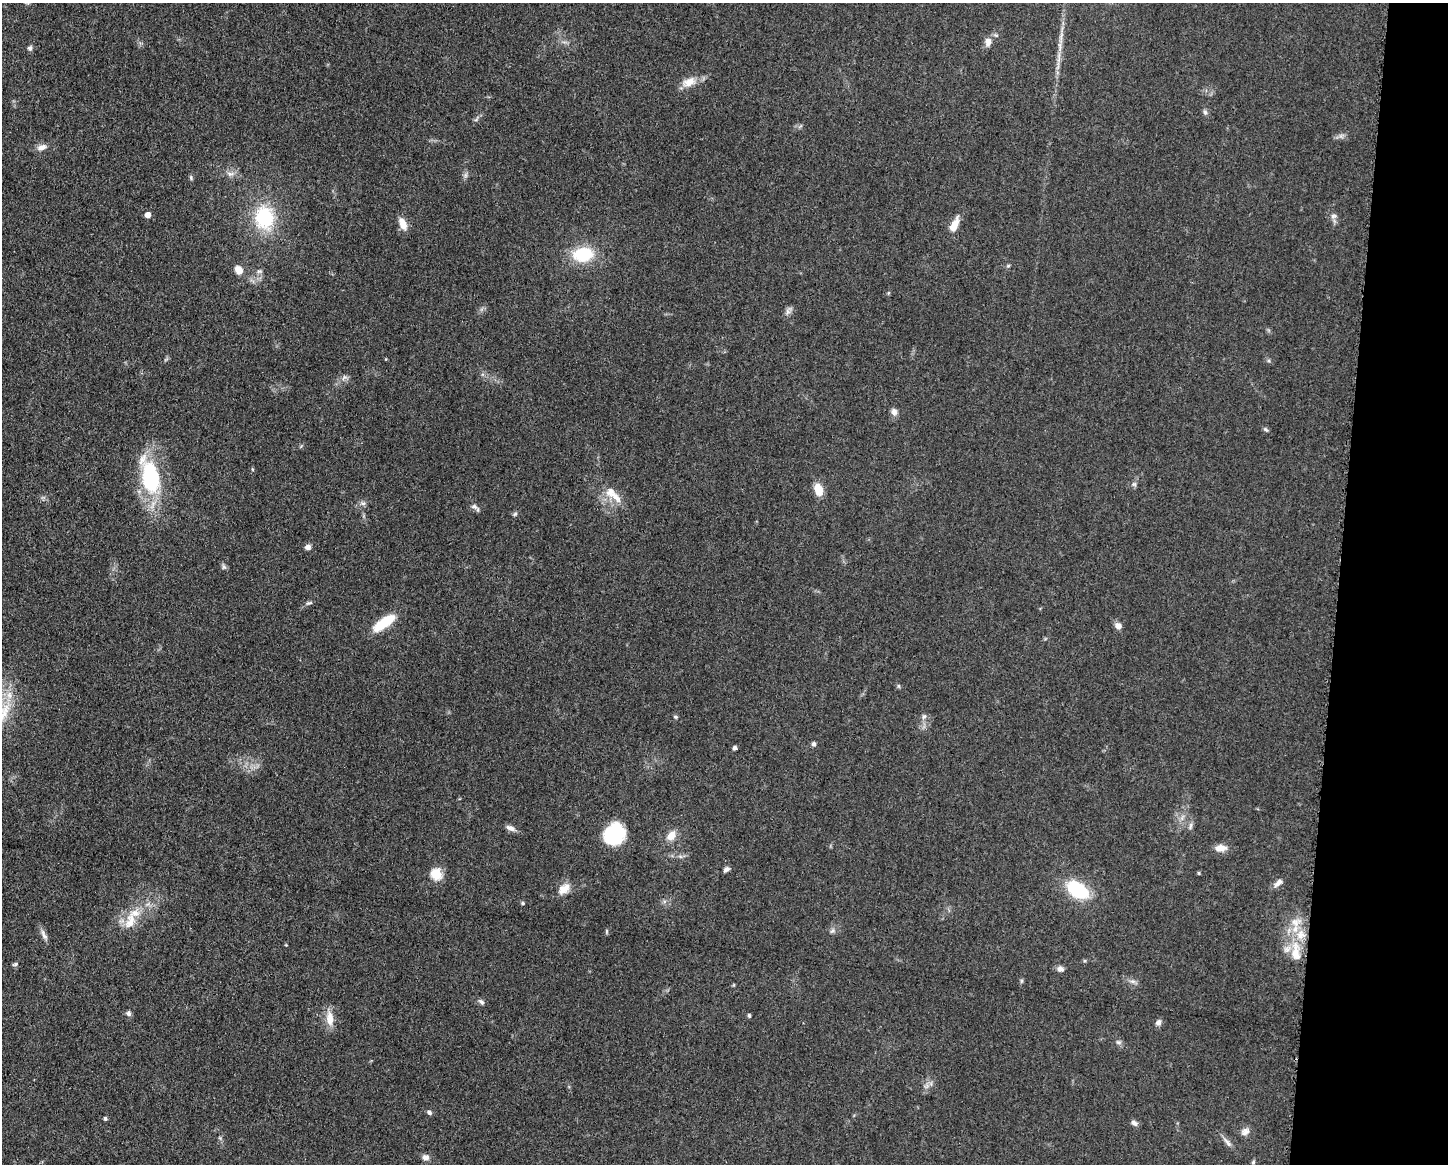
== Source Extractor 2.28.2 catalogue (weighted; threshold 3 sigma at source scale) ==
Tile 6 of 3 x 4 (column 3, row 2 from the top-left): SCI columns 3124-4569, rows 2329-3490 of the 4681 x 4654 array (HDU 1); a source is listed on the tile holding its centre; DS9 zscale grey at full resolution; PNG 1450 x 1166 px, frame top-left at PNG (2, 3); no overlay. Shown black and unused: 8% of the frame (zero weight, under 3 of 5 exposures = <1% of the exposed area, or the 3 px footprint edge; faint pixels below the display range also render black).
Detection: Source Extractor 2.28.2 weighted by HDU 2 'WHT'; one run over the whole footprint, this tile lists its part. Background 0.0619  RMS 0.0058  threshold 0.0261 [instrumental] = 3 sigma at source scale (4.5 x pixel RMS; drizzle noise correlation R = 1.50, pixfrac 1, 0.05/0.05 arcsec/px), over >= 5 px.
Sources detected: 75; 3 inside a brighter listed object's ellipse — not listed separately; the other 72 listed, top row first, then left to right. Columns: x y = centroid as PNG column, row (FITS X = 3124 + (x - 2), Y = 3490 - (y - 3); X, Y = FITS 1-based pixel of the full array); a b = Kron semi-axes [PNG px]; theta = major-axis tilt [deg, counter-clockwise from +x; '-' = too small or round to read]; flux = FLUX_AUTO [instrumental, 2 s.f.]
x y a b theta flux
988 42 12 8 82 3.4
1060 46 18 4 -83 3
30 48 7 6 - 1.4
689 82 20 12 24 7
1205 112 7 4 -46 1.2
42 147 13 8 18 3.5
230 174 11 6 -4 2.6
465 175 7 5 89 1.4
191 177 7 5 -72 0.95
148 215 5 5 - 3.8
1333 216 8 6 3 1.8
264 218 24 19 -83 38
403 224 14 8 -70 5.9
954 225 19 8 65 6.8
583 254 15 11 7 33
1008 266 6 4 1 0.76
238 270 11 8 -53 4.6
788 311 9 6 -88 1.9
344 377 9 4 58 1.4
894 412 9 7 -80 2.9
1265 429 7 4 -43 0.98
150 477 41 19 -77 56
1134 484 7 5 42 1.2
818 489 13 8 -71 8.6
613 495 32 11 -42 9.6
363 503 8 6 -2 1.7
474 506 10 7 -28 2.1
515 514 6 5 - 0.97
308 547 6 6 - 2.6
224 567 7 6 - 1.3
309 603 9 4 17 1.2
384 623 27 9 36 18
1118 626 8 7 - 3.3
898 686 6 4 -89 0.77
924 716 8 5 53 1.5
675 717 6 4 -21 0.8
813 744 6 6 - 1.3
735 748 5 4 - 1.3
1190 826 11 4 84 1.5
510 828 13 7 -21 2.8
614 834 22 19 53 33
671 836 12 8 52 6
1220 848 15 9 1 4.9
726 869 7 5 32 1.8
1199 873 5 3 - 0.58
436 874 6 6 - 37
1278 883 13 6 43 3
564 889 17 11 41 6.3
1078 890 20 12 -38 39
523 903 5 4 - 0.75
130 921 25 14 71 12
606 931 6 4 90 0.74
832 931 8 4 54 1.3
44 935 16 6 -63 2.7
1296 952 31 12 -87 15
15 964 8 4 25 1.1
1060 969 9 6 -9 2.3
1021 981 6 4 71 0.78
1133 981 9 4 -8 1.6
481 1002 8 5 -41 1.5
129 1013 7 6 - 1.7
749 1016 4 4 - 1
330 1019 20 10 -88 7
1158 1022 8 7 - 1.9
1118 1042 7 6 - 1.4
429 1112 6 5 - 1.4
105 1118 5 4 - 0.91
1134 1123 9 6 -38 1.9
1245 1132 11 9 35 3.1
1227 1142 17 5 -48 2.6
426 1157 8 7 - 3
1253 1162 6 5 - 0.86